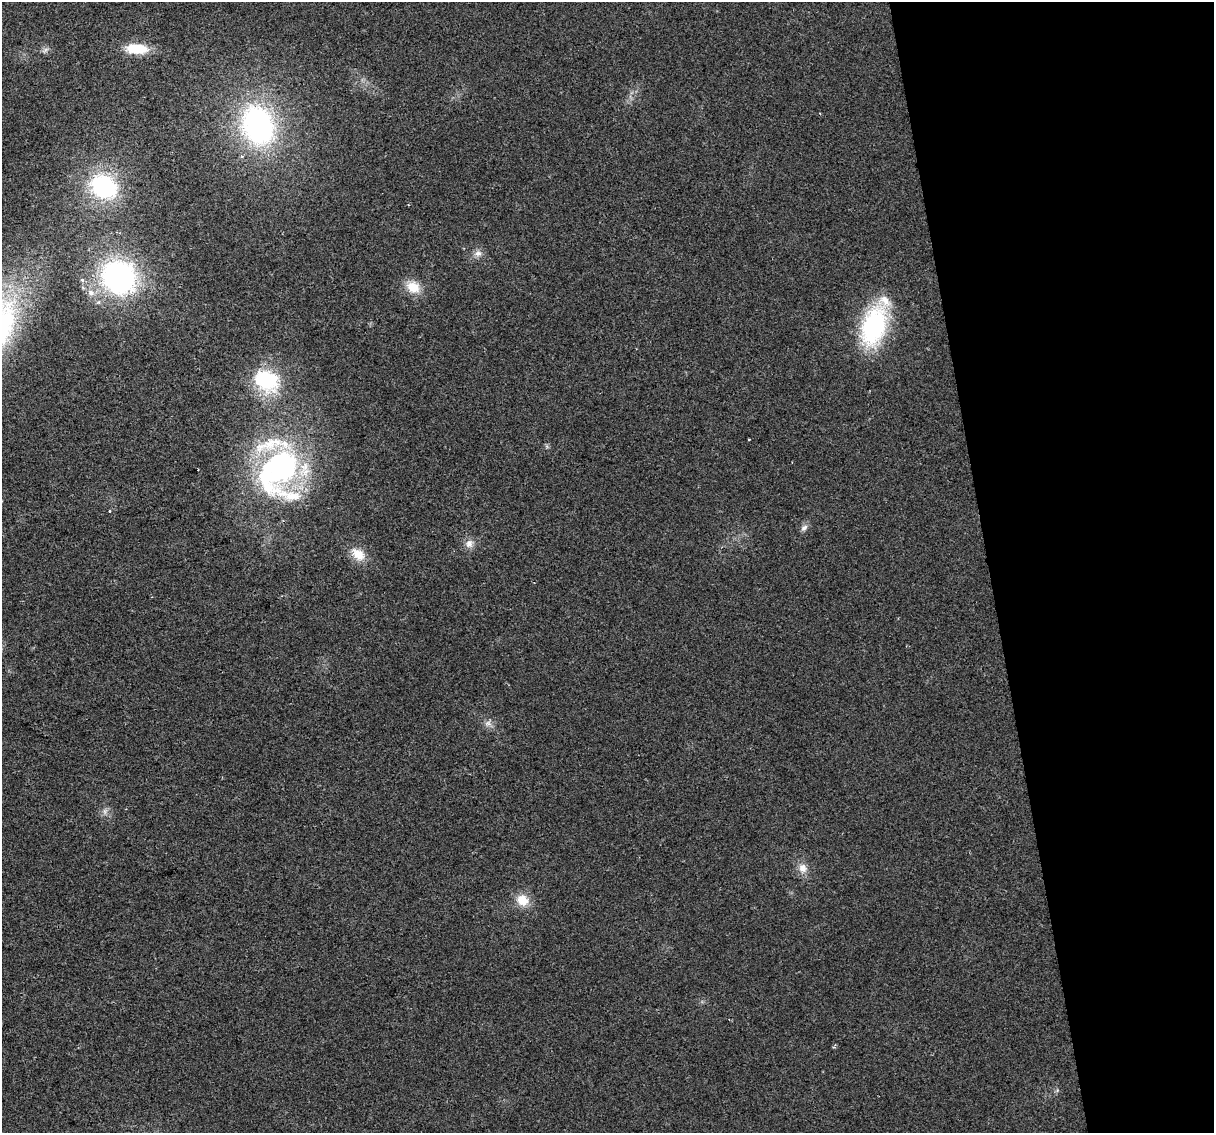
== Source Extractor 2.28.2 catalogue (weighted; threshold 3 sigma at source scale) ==
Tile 12 of 4 x 4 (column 4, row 3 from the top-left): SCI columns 3637-4848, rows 1203-2333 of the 4848 x 4619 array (HDU 1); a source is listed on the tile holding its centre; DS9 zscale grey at full resolution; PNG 1216 x 1135 px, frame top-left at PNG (2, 2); no overlay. Shown black and unused: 19% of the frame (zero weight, under 2 of 3 exposures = <1% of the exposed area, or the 3 px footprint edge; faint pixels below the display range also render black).
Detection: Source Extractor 2.28.2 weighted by HDU 2 'WHT'; one run over the whole footprint, this tile lists its part. Background 0.0271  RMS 0.0062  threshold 0.0281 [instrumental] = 3 sigma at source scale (4.5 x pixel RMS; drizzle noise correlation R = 1.50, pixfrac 1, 0.0396/0.0396 arcsec/px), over >= 5 px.
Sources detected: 26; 1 too faint to see at this stretch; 1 cosmic-ray / hot-pixel residue — not listed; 5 inside a brighter listed object's ellipse — not listed separately; the other 19 listed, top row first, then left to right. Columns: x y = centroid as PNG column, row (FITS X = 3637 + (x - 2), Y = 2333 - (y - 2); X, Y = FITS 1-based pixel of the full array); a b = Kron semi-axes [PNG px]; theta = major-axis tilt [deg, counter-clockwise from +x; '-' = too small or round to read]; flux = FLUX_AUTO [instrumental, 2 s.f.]
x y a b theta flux
137 49 24 11 -3 18
45 50 10 4 36 1.7
258 125 36 27 -71 140
241 156 4 4 - 1.5
104 187 20 15 -34 90
478 253 11 9 18 3.6
119 277 31 29 -38 140
413 287 18 14 -27 11
91 293 10 8 -33 3.7
873 326 38 21 74 89
266 380 24 18 -23 51
749 439 3 2 - 0.69
280 467 53 43 68 130
804 528 11 7 39 2.3
469 543 12 10 78 4.4
358 554 21 14 -37 10
488 723 10 8 8 3
803 868 13 11 -55 5.8
522 900 16 14 -31 11